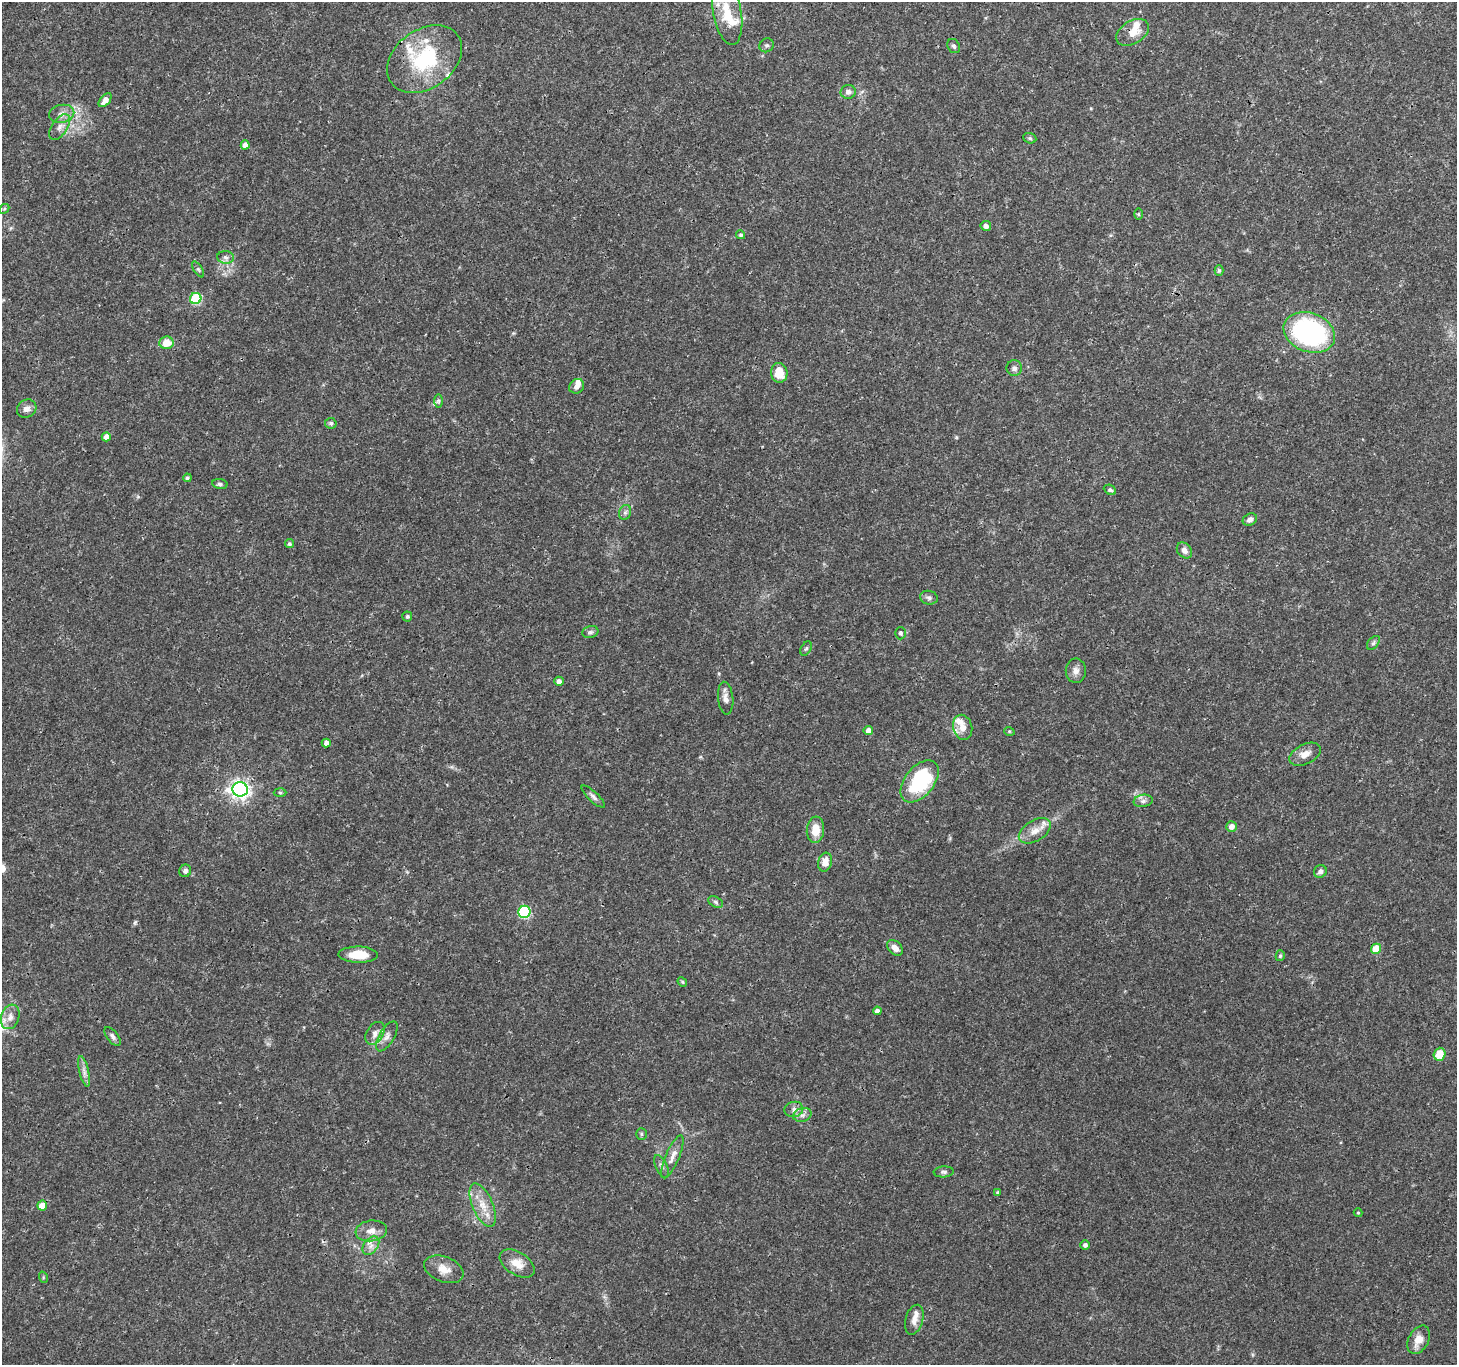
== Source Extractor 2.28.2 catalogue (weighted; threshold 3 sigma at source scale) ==
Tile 10 of 4 x 4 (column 2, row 3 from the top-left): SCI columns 1461-2915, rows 1562-2924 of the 5834 x 5916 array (HDU 1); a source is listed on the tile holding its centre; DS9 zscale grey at full resolution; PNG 1459 x 1367 px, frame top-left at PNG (2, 2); each listed source drawn as its Kron ellipse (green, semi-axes under 4 px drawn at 4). Shown black and unused: <1% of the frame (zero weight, under 3 of 4 exposures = <1% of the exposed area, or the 3 px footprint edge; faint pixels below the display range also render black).
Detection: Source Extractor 2.28.2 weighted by HDU 2 'WHT'; one run over the whole footprint, this tile lists its part. Background 0.0345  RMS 0.0022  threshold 0.00979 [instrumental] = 3 sigma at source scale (4.5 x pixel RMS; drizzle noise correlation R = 1.50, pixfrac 1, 0.0396/0.0396 arcsec/px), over >= 5 px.
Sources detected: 101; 9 inside a brighter listed object's ellipse — not listed separately; the other 92 listed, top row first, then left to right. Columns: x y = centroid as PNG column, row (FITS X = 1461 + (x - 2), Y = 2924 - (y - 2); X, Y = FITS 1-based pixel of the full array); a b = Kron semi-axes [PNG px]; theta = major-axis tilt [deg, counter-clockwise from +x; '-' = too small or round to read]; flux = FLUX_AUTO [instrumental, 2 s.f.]
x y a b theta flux
727 13 32 14 -80 5.9
1133 32 18 11 31 2.9
767 45 7 6 - 0.53
954 46 7 6 - 0.52
424 59 41 29 36 18
848 92 7 7 - 0.84
105 100 8 5 50 1.5
62 114 13 9 12 1.5
60 127 14 7 55 1.5
1030 138 7 5 -22 0.39
245 145 4 4 - 1.2
4 209 5 4 - 0.29
1138 214 6 4 -90 0.28
986 226 5 5 - 1
741 235 4 4 - 0.41
226 257 8 6 -3 0.77
198 269 9 3 -57 0.41
1219 270 5 4 - 0.41
196 298 6 5 - 16
1309 332 26 19 -20 39
166 343 7 6 - 3.4
1014 368 8 7 - 0.8
779 373 10 8 -83 3.8
577 386 8 7 - 1.1
438 401 7 4 89 0.44
27 409 10 8 35 1.2
331 423 6 5 - 0.55
106 437 4 4 - 1.5
187 478 4 4 - 0.46
220 484 7 5 -10 0.47
1110 490 6 4 -26 0.42
625 512 8 6 68 0.61
1250 520 7 6 - 0.89
289 544 4 4 - 0.46
1184 550 9 6 -51 1.2
929 598 9 7 -13 0.63
407 617 5 5 - 0.43
590 632 8 6 17 0.56
900 633 6 5 - 0.57
1373 643 8 5 50 0.48
806 648 8 5 61 0.4
1076 671 12 10 88 1.4
559 681 5 4 - 0.96
726 698 16 7 -84 1.4
963 727 12 9 -76 2
868 731 4 4 - 1.6
1009 731 5 3 - 0.21
326 743 4 4 - 1
1305 754 17 10 26 2
920 781 24 14 51 18
240 789 7 7 - 100
280 792 6 4 -2 0.35
593 797 15 5 -44 0.76
1143 801 9 6 10 0.82
1231 826 5 5 - 1.5
815 830 13 8 85 3.5
1035 831 17 10 31 2.6
825 862 9 6 75 2.2
185 871 6 6 - 0.75
1320 871 6 6 - 0.76
716 902 8 5 -28 0.49
524 912 6 6 - 23
895 948 9 6 -47 1.5
1376 949 5 5 - 5
358 955 19 8 -1 4.7
1280 956 5 4 - 0.36
682 982 5 4 - 0.27
877 1011 4 4 - 0.98
10 1017 12 9 72 1.8
375 1033 12 8 59 1.4
112 1036 11 5 -52 0.71
387 1036 17 7 59 1.4
1440 1054 6 6 - 4.2
84 1071 15 5 -77 1.1
794 1109 9 7 12 1
802 1115 9 6 16 0.9
641 1134 6 5 - 0.36
672 1157 23 6 67 1.8
661 1166 12 5 -65 0.77
944 1172 10 5 4 0.56
998 1192 4 4 - 0.39
483 1205 23 10 -67 3.5
42 1206 5 5 - 3.2
1358 1213 4 4 - 0.24
371 1231 16 10 7 2.1
1085 1245 5 5 - 0.61
371 1246 10 7 51 1.2
517 1263 19 11 -32 2.9
444 1269 20 12 -21 2.8
43 1277 6 3 -73 0.26
914 1320 15 8 74 1.7
1419 1340 15 10 61 2.6
Overlapping masked pixels (flux is a lower limit): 1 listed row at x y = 1133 32